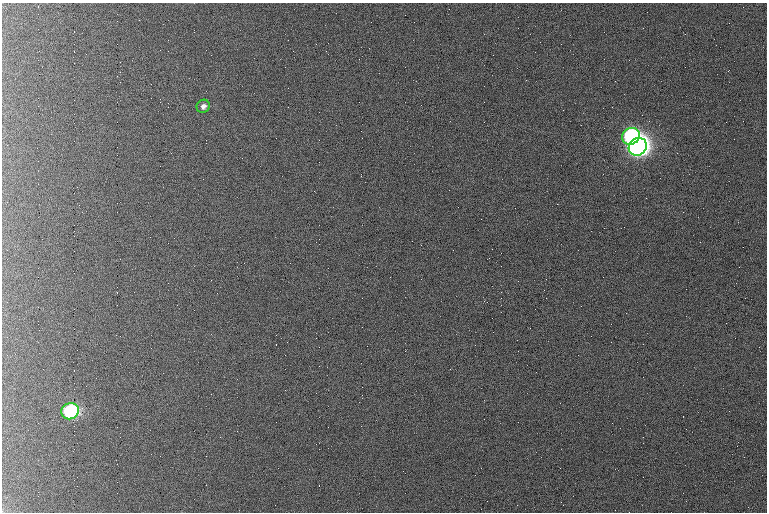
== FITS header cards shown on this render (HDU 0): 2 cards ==
NAXIS1  =                  765 /fastest changing axis
NAXIS2  =                  510 /next to fastest changing axis

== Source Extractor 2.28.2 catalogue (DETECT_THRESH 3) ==
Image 765 x 510 px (HDU 0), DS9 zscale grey, 1 PNG px = 1 image px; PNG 769 x 514 px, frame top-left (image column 1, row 510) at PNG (2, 3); each listed source drawn as its Kron ellipse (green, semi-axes under 4 px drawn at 4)
Background 923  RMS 5.6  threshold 16.8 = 3 sigma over >= 5 px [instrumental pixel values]
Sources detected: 4; all 4 listed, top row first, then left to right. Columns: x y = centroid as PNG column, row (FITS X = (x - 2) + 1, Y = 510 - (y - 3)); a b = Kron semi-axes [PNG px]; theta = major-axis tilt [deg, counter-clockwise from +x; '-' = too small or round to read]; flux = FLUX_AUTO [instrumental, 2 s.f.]
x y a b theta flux
203 106 7 6 - 1700
631 136 9 8 - 85000
638 147 9 8 - 400000
70 411 9 8 - 58000